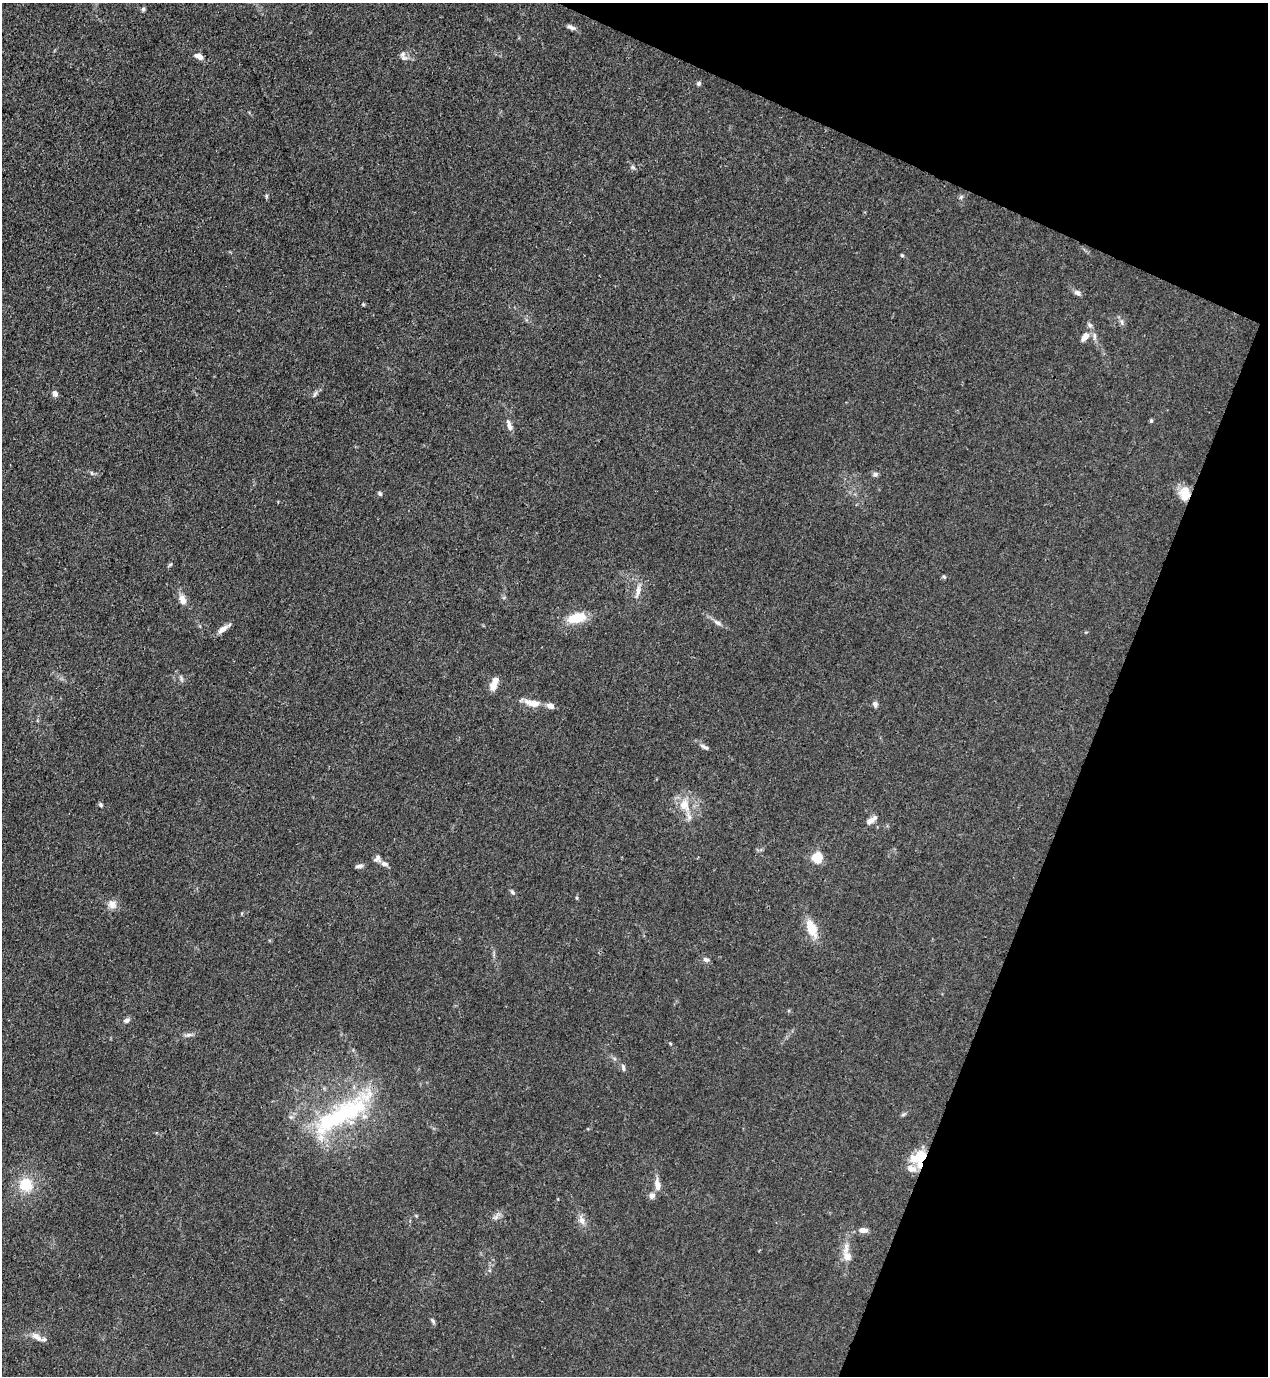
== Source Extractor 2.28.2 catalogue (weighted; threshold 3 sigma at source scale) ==
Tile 8 of 4 x 4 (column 4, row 2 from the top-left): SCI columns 4152-5417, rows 2791-4164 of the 5639 x 5578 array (HDU 1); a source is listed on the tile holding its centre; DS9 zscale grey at full resolution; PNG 1270 x 1378 px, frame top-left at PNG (2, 3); no overlay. Shown black and unused: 20% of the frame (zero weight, under 3 of 4 exposures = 7% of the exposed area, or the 3 px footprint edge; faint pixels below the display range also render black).
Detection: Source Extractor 2.28.2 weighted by HDU 2 'WHT'; one run over the whole footprint, this tile lists its part. Background 0.0145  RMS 0.0024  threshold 0.0108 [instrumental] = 3 sigma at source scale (4.5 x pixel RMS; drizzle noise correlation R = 1.50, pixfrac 1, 0.05/0.05 arcsec/px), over >= 5 px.
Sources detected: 68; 1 too faint to see at this stretch — not listed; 6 inside a brighter listed object's ellipse — not listed separately; the other 61 listed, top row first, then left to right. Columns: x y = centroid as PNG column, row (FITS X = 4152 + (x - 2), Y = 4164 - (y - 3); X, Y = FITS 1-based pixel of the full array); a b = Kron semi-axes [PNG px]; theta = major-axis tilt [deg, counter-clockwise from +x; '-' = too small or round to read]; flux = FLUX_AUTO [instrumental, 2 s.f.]
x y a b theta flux
143 9 5 5 - 0.46
571 27 12 5 -21 0.95
402 54 9 8 - 1
199 56 11 6 -19 1.6
699 83 7 5 46 0.51
633 167 7 5 -59 0.48
266 196 8 4 82 0.35
961 197 6 4 46 0.42
902 255 5 4 - 0.33
1077 293 8 6 -24 1
363 304 4 4 - 0.29
1122 322 9 4 -81 0.62
1090 325 8 5 -28 0.57
1094 336 11 4 -89 0.77
1085 337 13 8 51 1.9
55 394 8 6 -55 1
315 394 10 4 63 0.58
1151 421 5 4 - 0.36
509 425 15 6 -74 1.3
92 473 6 4 -70 0.36
875 474 7 6 - 0.61
380 494 6 4 -45 0.46
1185 494 16 13 -88 3.9
170 565 7 3 37 0.31
944 577 6 4 -43 0.33
638 591 17 7 77 1.9
182 600 12 7 -71 2.3
577 618 21 11 13 6.1
717 623 12 6 -27 1
223 629 15 6 36 1.7
493 686 9 8 - 1.9
532 703 23 9 -12 3.1
875 704 7 6 - 0.83
704 747 14 5 -28 0.83
101 805 5 5 - 0.44
684 805 20 15 -77 5
870 821 11 7 37 1.5
817 857 5 5 - 21
377 858 10 8 64 1
384 864 10 6 -20 0.91
359 866 10 4 6 0.72
512 892 7 5 -60 0.55
112 904 12 11 - 1.8
812 929 22 11 -67 5
706 960 8 6 -21 0.72
127 1020 8 6 27 0.84
188 1035 12 5 8 0.84
670 1043 6 3 -20 0.24
623 1067 10 5 -80 0.63
903 1115 6 4 2 0.39
336 1117 89 28 32 34
920 1157 19 10 22 7.9
26 1185 15 14 - 6.5
657 1185 15 7 -83 2
652 1195 8 7 - 1.1
496 1216 14 5 50 1.1
582 1220 15 8 -64 1.7
863 1230 10 6 -2 1.4
846 1248 18 8 85 2.2
433 1321 9 4 -64 0.49
36 1337 17 8 -35 2
Overlapping masked pixels (flux is a lower limit): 2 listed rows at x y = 1185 494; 920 1157